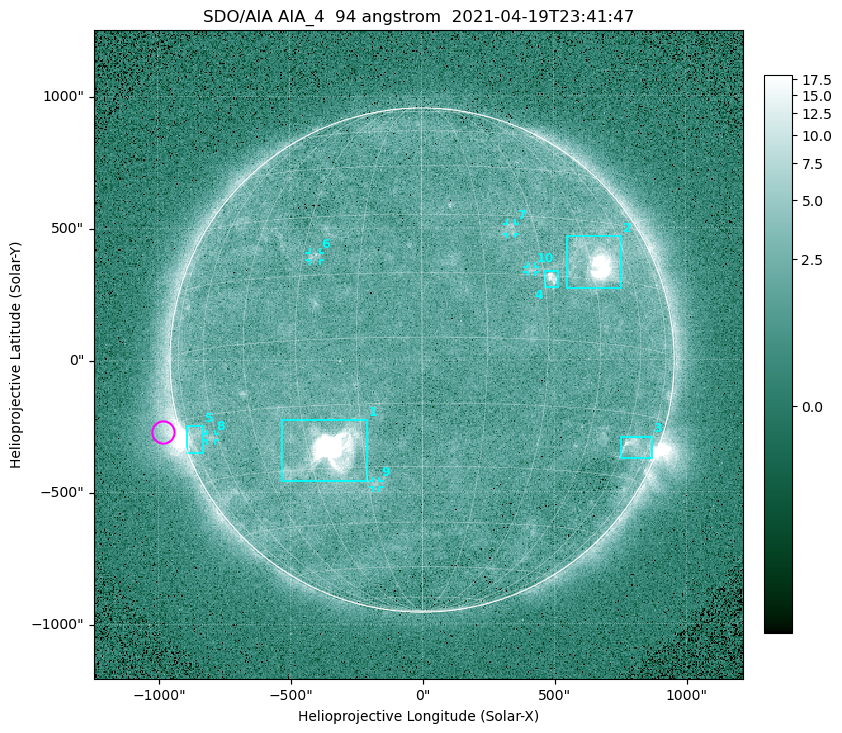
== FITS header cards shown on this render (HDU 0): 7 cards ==
TELESCOP= 'SDO/AIA '
INSTRUME= 'AIA_4   '
WAVELNTH=                   94
WAVEUNIT= 'angstrom'
DATE-OBS= '2021-04-19T23:41:47.12'
CTYPE1  = 'HPLN-TAN'
CTYPE2  = 'HPLT-TAN'

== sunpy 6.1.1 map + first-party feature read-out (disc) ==
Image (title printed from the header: SDO/AIA AIA_4  94 angstrom  2021-04-19T23:41:47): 512 x 512 px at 4.8 arcsec/px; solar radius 955 arcsec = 199 px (full disc in frame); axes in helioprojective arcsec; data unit not stated in the header (colour bar unlabelled)
Orientation: roll -0.138 deg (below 1 deg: not rotated)
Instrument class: DISC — disc imager (sunpy class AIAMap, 94 A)
Bright regions (active regions / flare kernels): reference = the median radial profile (limb darkening/brightening removed); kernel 5 px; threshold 5 sigma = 2.56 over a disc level ~1.77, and >= 1.15x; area >= 9 px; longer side >= 5 px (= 24 arcsec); searched inside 0.97 R_sun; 10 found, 10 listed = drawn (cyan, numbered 1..; 5 of them under ~33 arcsec drawn as corner ticks so the feature stays visible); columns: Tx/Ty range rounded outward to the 10 arcsec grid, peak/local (2 s.f.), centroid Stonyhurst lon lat
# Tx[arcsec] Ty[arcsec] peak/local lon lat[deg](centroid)
1 -540..-210 -460..-220 1849 -23 -26
2 550..760 270..470 64 +47 +19
3 750..870 -380..-290 4.8 +65 -22
4 460..520 270..340 6.8 +32 +14
5 -900..-830 -350..-250 5.9 -73 -19
6 -430..-380 380..410 3.2 -27 +20
7 320..360 470..520 2.9 +23 +27
8 -820..-780 -300..-280 2.7 -63 -20
9 -190..-160 -480..-450 2.9 -13 -34
10 400..430 330..360 2.9 +27 +16
Off-limb structures (1.02-1.3 R_sun): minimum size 50 px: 5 found; the strongest spans PA ~85..115 deg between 1.02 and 1.21 R_sun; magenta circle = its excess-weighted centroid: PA ~105 deg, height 1.07 R_sun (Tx ~-980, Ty ~-270 arcsec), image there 5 x the reference